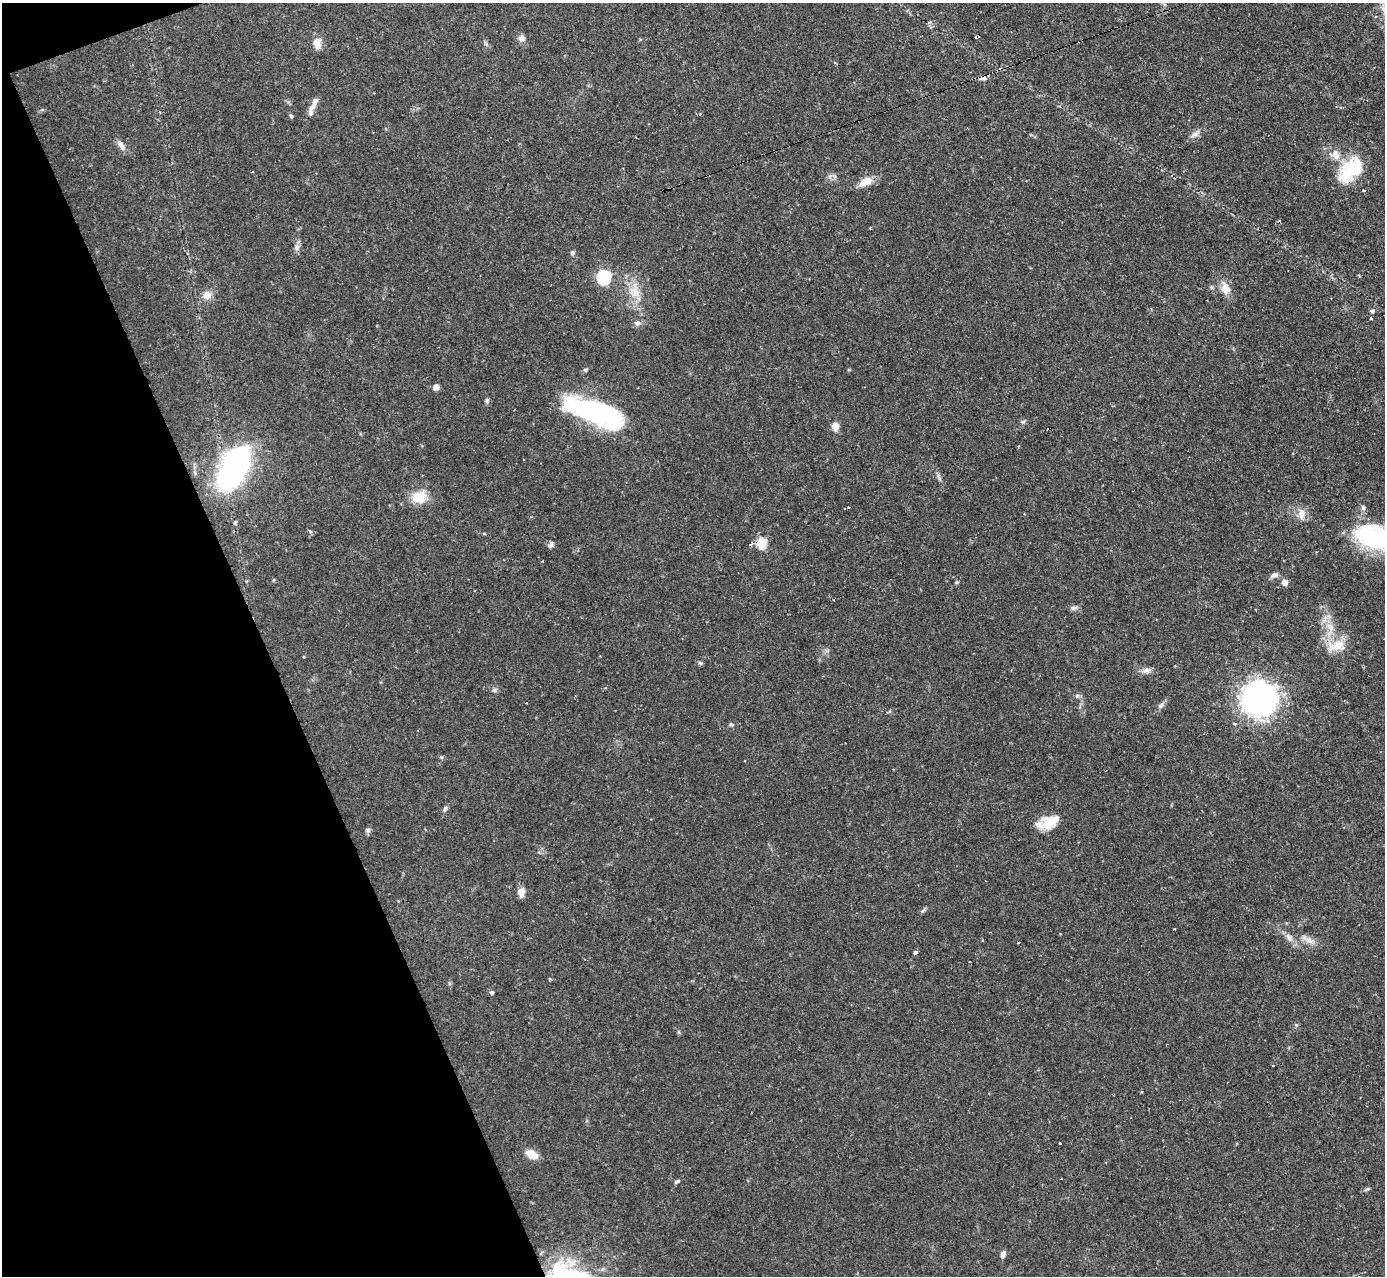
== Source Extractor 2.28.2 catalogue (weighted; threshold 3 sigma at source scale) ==
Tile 5 of 4 x 4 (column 1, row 2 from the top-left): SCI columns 1-1383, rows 2692-3965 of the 5533 x 5515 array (HDU 1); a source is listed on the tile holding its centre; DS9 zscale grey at full resolution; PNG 1387 x 1278 px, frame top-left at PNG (2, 3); no overlay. Shown black and unused: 19% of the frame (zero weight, under 2 of 3 exposures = <1% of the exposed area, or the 3 px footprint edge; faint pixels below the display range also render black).
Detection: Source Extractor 2.28.2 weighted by HDU 2 'WHT'; one run over the whole footprint, this tile lists its part. Background 0.121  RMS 0.0064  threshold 0.0289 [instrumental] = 3 sigma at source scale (4.5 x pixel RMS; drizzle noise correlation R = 1.50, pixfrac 1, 0.05/0.05 arcsec/px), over >= 5 px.
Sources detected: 79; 4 cosmic-ray / hot-pixel residue — not listed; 5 inside a brighter listed object's ellipse — not listed separately; the other 70 listed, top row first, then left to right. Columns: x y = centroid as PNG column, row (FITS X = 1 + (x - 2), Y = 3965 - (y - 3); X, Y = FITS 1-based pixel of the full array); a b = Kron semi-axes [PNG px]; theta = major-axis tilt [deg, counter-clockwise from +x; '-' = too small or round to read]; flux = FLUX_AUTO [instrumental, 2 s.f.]
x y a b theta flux
977 36 5 3 - 5.4
521 38 9 8 - 2.9
317 43 15 10 -90 5.4
486 44 8 4 -45 1.2
983 78 9 6 1 2.6
312 108 16 7 46 3.5
291 116 5 5 - 1
1195 134 16 6 37 3.4
121 145 15 7 -60 3.6
1335 154 16 14 -45 8.1
1350 170 36 22 47 31
865 182 20 10 27 7.6
1364 191 3 3 - 3.7
1279 221 3 3 - 0.92
870 228 3 2 - 0.62
297 247 10 7 81 2.6
572 252 6 5 - 1.2
604 277 6 6 - 100
1225 288 14 10 -64 7.5
636 293 14 12 -52 8.5
207 295 13 11 27 5.3
1372 311 6 5 - 1.4
1371 319 3 3 - 1.4
637 323 10 7 0 2.4
585 370 6 5 - 1
436 387 7 6 - 2.9
487 401 7 5 70 1.2
593 411 60 21 -19 100
835 426 10 8 -83 4.8
233 470 29 14 62 230
939 478 7 4 -71 1.4
419 497 20 15 9 13
848 507 3 3 - 1.7
1302 514 17 9 87 5.2
827 515 3 2 - 0.57
235 523 5 4 - 1
1373 537 42 27 -19 65
761 543 6 5 - 40
751 544 4 3 - 2.8
550 545 9 6 57 1.8
1274 575 10 6 19 2.6
273 580 5 3 - 0.64
1285 582 5 5 - 5.7
1074 608 10 5 11 2
1330 627 15 7 -50 6.5
1338 645 26 15 23 13
700 663 7 5 -23 1
1146 670 12 7 20 3.1
494 690 7 6 - 1.7
1077 696 6 6 - 1.3
1259 699 25 25 - 220
1161 706 9 6 49 2
731 724 5 5 - 0.96
1235 724 4 4 - 0.98
445 809 9 5 59 1.7
1049 822 20 16 -19 14
368 830 7 5 -22 1.4
521 892 10 7 87 4.8
923 910 8 4 37 1.2
1174 929 3 2 - 0.6
1289 938 14 8 -52 4.1
1309 940 22 7 -29 5
915 952 4 3 - 1.9
550 979 5 3 - 0.55
491 992 5 4 - 1.6
1060 1143 2 2 - 0.63
532 1154 13 8 -30 8.1
677 1181 9 4 29 1.2
1367 1189 7 3 35 0.98
1003 1254 8 5 70 2.4
Overlapping masked pixels (flux is a lower limit): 2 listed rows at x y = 977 36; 983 78
Isophote crosses this tile's border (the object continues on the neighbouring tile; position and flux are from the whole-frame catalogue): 2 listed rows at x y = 1350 170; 1373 537